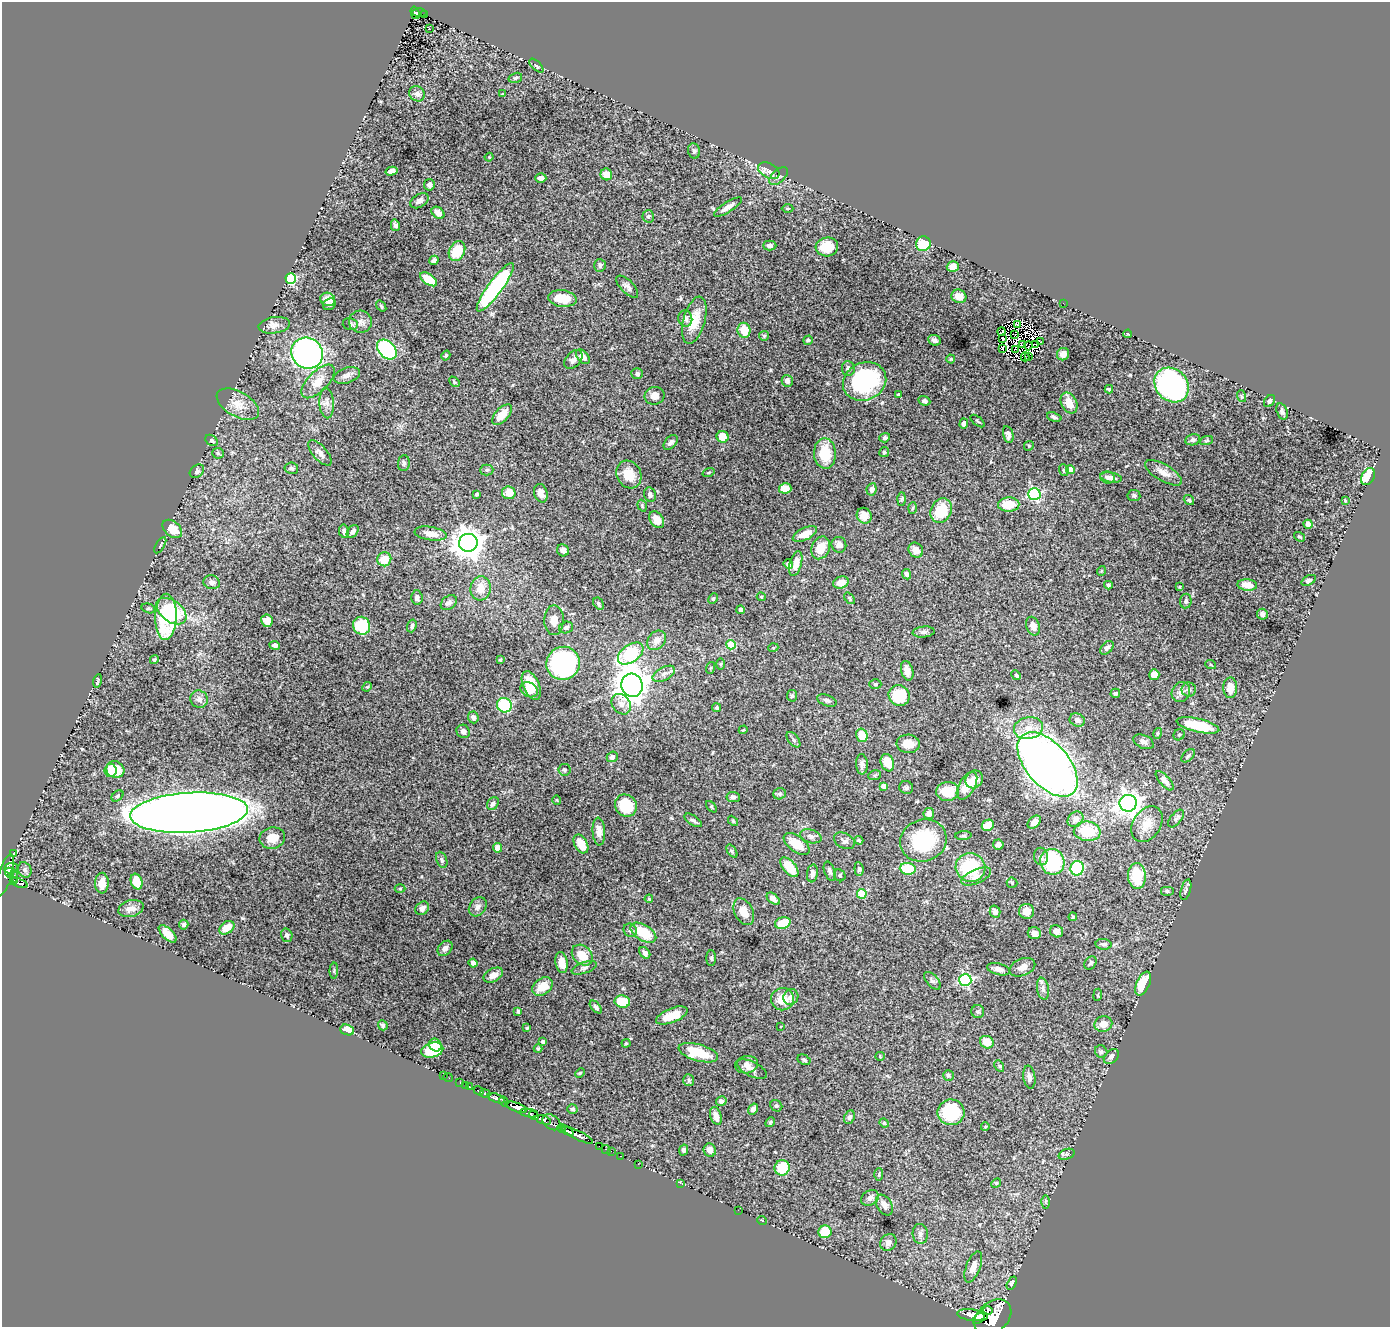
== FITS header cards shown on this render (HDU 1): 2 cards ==
NAXIS1  =                 1388
NAXIS2  =                 1325

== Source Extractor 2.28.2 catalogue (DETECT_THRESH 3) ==
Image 1388 x 1325 px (HDU 1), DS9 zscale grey, 1 PNG px = 1 image px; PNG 1392 x 1329 px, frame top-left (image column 1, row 1325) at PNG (2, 2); each listed source drawn as its Kron ellipse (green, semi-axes under 4 px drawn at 4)
Background 2.51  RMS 0.03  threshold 0.0889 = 3 sigma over >= 5 px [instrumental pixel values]
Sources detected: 417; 4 with non-positive FLUX_AUTO (blend fragments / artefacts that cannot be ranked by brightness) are neither listed nor drawn; the other 413 listed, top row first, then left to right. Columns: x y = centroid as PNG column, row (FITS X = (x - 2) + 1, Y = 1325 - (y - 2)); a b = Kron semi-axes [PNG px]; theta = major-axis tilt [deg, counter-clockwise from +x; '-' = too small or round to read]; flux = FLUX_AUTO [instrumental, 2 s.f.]
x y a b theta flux
415 13 6 3 -75 320
419 13 7 4 -2 190
424 15 3 3 - 44
429 29 3 2 - 4.8
536 66 9 3 -44 3
515 78 7 5 17 3.8
417 94 8 7 - 7.7
502 94 4 3 - 2
694 151 8 6 -75 4.2
489 157 4 4 - 1.9
391 171 6 4 14 8.3
769 171 11 7 -28 9.7
606 174 6 5 - 20
778 176 11 6 43 6.9
541 178 5 5 - 7.4
429 185 6 5 - 6.6
420 201 10 6 32 7.8
728 207 16 5 33 14
788 208 6 3 1 1.8
438 213 7 5 -39 14
648 216 6 5 - 4.3
395 225 6 4 -74 5.2
923 244 7 7 - 81
770 246 6 5 - 6.6
827 247 11 9 5 41
457 251 10 7 64 62
434 260 5 4 - 5.6
600 265 6 6 - 5.1
953 267 6 5 - 16
291 279 5 5 - 180
429 279 10 5 -35 48
495 287 29 7 54 290
627 287 14 6 -45 8.6
959 296 7 6 - 18
562 298 14 8 -6 47
328 299 7 6 - 14
1063 303 2 2 - 31
329 304 7 5 32 3.4
381 306 6 3 -53 2.2
685 319 8 7 - 8.2
694 320 24 11 74 39
360 322 11 11 - 12
350 324 8 6 -14 4.5
274 325 16 8 8 13
1018 325 3 2 - 2.7
744 330 7 6 - 36
1001 331 4 2 - 2.7
1128 334 4 2 - 1.4
1014 335 3 2 - 0.81
764 336 5 5 - 2.6
1002 338 2 2 - 2.6
808 340 5 4 - 3.5
934 340 6 5 - 8.5
1040 342 3 2 - 6.2
1022 344 2 2 - 0.23
1035 344 3 2 - 0.65
1028 346 4 2 - 2.7
1002 348 3 2 - 2.5
387 349 11 8 -45 240
1015 349 2 2 - 1.3
307 353 16 15 - 590
1063 354 6 6 - 11
446 355 5 4 - 2.8
1029 356 3 2 - 1.3
583 357 8 5 -49 13
1025 357 4 2 - 2.8
573 359 11 7 47 8.8
951 359 4 4 - 1.9
848 368 7 6 - 8.5
637 374 6 5 - 5.5
347 375 13 7 17 11
318 381 21 10 45 28
787 381 6 5 - 7.8
865 381 22 18 26 240
454 382 6 3 -47 2.8
1172 385 19 15 -46 480
1109 389 4 3 - 3.1
898 394 3 3 - 2.1
655 396 10 9 - 17
1241 396 6 4 -72 2.7
924 401 6 4 -20 4.7
1270 401 7 5 52 4.8
327 403 15 7 -87 12
1069 403 11 7 -63 26
238 404 23 12 -29 28
1282 411 8 5 -73 5.6
502 415 13 6 47 29
1054 417 7 4 -17 4
977 421 8 2 -40 2
964 424 5 4 - 6.2
1008 435 9 5 -78 7.5
723 437 6 6 - 29
885 438 5 4 - 4.9
212 440 7 5 -37 3.7
1193 440 7 5 13 6.1
1206 441 7 4 19 3.1
671 442 8 5 48 6.1
1029 446 5 4 - 2.5
884 452 5 5 - 3
218 453 6 5 - 2.4
320 453 16 7 -49 11
825 453 15 11 -87 57
404 463 8 6 84 4.4
291 468 7 5 -9 4.6
487 470 6 5 - 3.8
1064 470 6 4 -69 3.1
1071 470 4 4 - 32
197 471 8 6 38 4.9
708 473 6 3 19 2.1
1164 473 21 8 -30 18
629 474 14 12 -62 33
1368 476 9 6 61 58
1107 477 7 6 - 6.4
1111 478 11 5 -10 9.3
785 488 6 5 - 23
872 489 6 5 - 7.1
509 493 7 6 - 25
541 493 9 6 -73 11
477 494 4 3 - 2.9
1034 494 6 6 - 300
650 495 7 5 -70 6.7
1134 495 6 5 - 4.2
901 499 7 4 88 3.2
1189 500 5 4 - 3.4
1345 500 3 3 - 1.6
1009 504 10 7 3 39
642 506 6 4 -72 2.5
913 508 6 4 87 2.5
941 511 13 10 64 61
864 516 8 7 - 17
657 520 9 6 -55 24
1308 524 4 4 - 18
172 529 11 7 -40 35
344 531 7 5 -77 6.4
353 532 7 5 48 7.2
430 534 16 6 -9 21
805 534 13 6 25 25
1299 537 6 3 -34 2.7
468 543 9 9 - 2900
160 545 9 2 59 2
839 545 8 7 - 11
821 548 12 9 65 32
563 550 6 5 - 10
916 550 8 7 - 15
384 559 7 7 - 36
796 563 13 6 75 19
788 564 5 4 - 6.3
1101 571 5 3 - 1.9
907 574 5 4 - 5.7
1309 580 8 4 28 3.8
212 582 8 7 - 8.5
841 583 8 6 20 16
1108 585 4 4 - 3.4
1247 585 10 5 -5 23
1180 587 3 2 - 2.1
481 588 12 10 85 26
417 597 7 5 -86 7
761 597 4 4 - 2.1
850 598 6 3 -51 2.6
713 599 5 4 - 2.7
1186 601 7 5 82 4.7
449 603 9 6 39 7.8
599 604 7 4 -59 3.8
148 608 7 4 -15 2.9
741 610 4 4 - 5.6
171 611 17 10 -36 130
1262 614 5 5 - 7.8
166 617 23 10 88 140
554 620 15 10 89 17
267 621 6 5 - 20
361 626 9 8 - 100
412 626 6 4 71 4
1033 626 10 6 -68 16
566 627 7 6 - 5.4
924 632 11 5 6 5.8
657 640 11 8 50 16
275 645 5 3 - 4.5
731 645 5 4 - 62
773 648 5 3 - 1.8
1107 648 8 5 45 6.5
631 654 14 8 35 130
500 659 4 3 - 2.6
154 660 5 4 - 3
563 663 17 16 - 300
721 664 6 4 89 2.3
1211 665 5 3 - 2.2
710 668 6 4 70 2.1
907 671 10 6 -75 15
664 674 12 6 28 9.7
1016 675 5 4 - 2.7
1154 675 5 5 - 25
98 681 7 2 77 2.8
875 684 6 5 - 3.7
531 685 15 8 -66 43
632 685 12 10 -76 3300
367 687 5 4 - 2
1230 688 10 7 90 24
529 690 9 7 -30 23
1189 690 7 7 - 7.1
1181 692 10 9 - 12
1115 693 5 5 - 3.5
792 696 6 5 - 3.5
899 696 11 10 - 82
199 699 9 8 - 10
827 700 10 5 -20 5.4
621 704 11 9 -53 12
504 705 7 7 - 110
717 708 4 4 - 2.9
473 717 6 5 - 8.4
1077 720 8 6 -29 7.6
1198 725 22 7 -13 78
1028 728 14 11 10 24
743 730 4 3 - 1.7
463 731 7 6 - 8.6
1158 733 5 4 - 2.3
862 735 7 5 -76 37
1179 735 6 5 - 3.5
793 740 9 5 -51 3.9
1144 742 11 6 -25 8
908 744 11 9 -6 20
1188 756 8 5 43 4.1
612 757 5 5 - 7.8
887 763 9 6 -70 34
862 764 10 6 -88 7.9
1048 764 38 21 -49 1700
110 770 6 6 - 17
115 770 9 8 - 49
564 770 6 6 - 4.1
875 775 6 5 - 3.2
974 779 9 8 - 19
1165 781 12 5 -48 9
883 786 4 4 - 15
967 786 15 8 59 35
906 788 7 6 - 4.5
948 791 11 9 8 48
780 794 6 5 - 3.6
118 796 7 4 42 3.4
733 797 6 5 - 6
557 800 5 3 - 1.4
493 803 7 5 52 6.4
1128 803 8 8 - 1600
626 805 11 10 - 68
711 807 7 4 -46 2.3
189 813 59 20 4 5100
929 814 5 5 - 12
1076 819 9 7 44 11
1176 819 10 5 51 7.4
693 820 10 4 -33 4.6
733 821 6 3 -46 2.2
1034 822 8 5 44 12
1147 824 19 13 57 31
988 825 6 5 - 22
599 831 14 6 -86 13
1087 831 13 9 -7 60
811 836 11 6 -16 8
963 836 8 3 4 3.2
272 838 13 10 12 23
859 840 4 3 - 2.2
923 840 23 21 20 140
844 841 11 7 -28 7.6
581 844 10 6 -61 31
797 844 15 7 -37 30
998 845 5 5 - 9.6
498 848 5 4 - 19
732 851 7 4 -54 2.9
14 854 4 2 - 1.4
1041 856 9 7 -79 7.9
442 860 8 5 -69 3.9
1052 862 13 12 - 140
789 867 12 6 -50 40
970 867 15 14 - 120
11 868 7 5 4 560
1077 868 7 6 - 170
859 869 7 4 -85 4
908 869 8 6 -6 76
25 870 8 6 -62 5.5
830 871 10 5 -71 6.1
10 873 5 3 - 360
812 873 9 5 83 9.3
5 875 21 6 73 1200
840 875 6 5 - 3.3
14 876 6 3 -84 290
976 876 16 7 24 14
1137 876 13 9 -87 77
13 881 3 3 - 380
137 882 8 5 -71 30
19 883 9 3 -21 580
102 883 10 6 87 21
1012 883 5 5 - 2.4
400 888 5 3 - 2.1
1186 890 10 5 75 4.9
1167 891 7 5 0 3.6
862 894 5 4 - 70
649 899 4 3 - 1.7
773 899 8 4 -41 9.2
478 907 10 8 52 9
422 908 7 6 - 9.3
131 909 13 8 16 14
1026 911 7 7 - 22
744 912 14 9 -64 22
995 912 6 5 - 7.9
1073 917 4 3 - 2.5
783 923 8 5 17 38
184 925 5 4 - 3.4
227 928 8 6 37 28
630 930 7 6 - 5.2
1057 931 7 6 - 8.1
643 933 14 8 -31 59
1034 933 6 6 - 7.5
168 934 11 5 -45 23
287 935 7 5 -73 5.1
1103 944 8 5 -10 5.5
445 948 8 6 47 9.2
645 953 6 5 - 7.8
582 955 11 9 -44 36
711 958 8 5 90 3.9
561 962 10 6 -79 17
473 963 4 4 - 6.9
1090 963 7 5 55 4.9
1022 967 13 8 23 12
584 968 13 5 19 5.5
999 969 11 6 -15 9.6
334 971 8 3 86 2.4
493 975 10 6 28 15
965 980 6 6 - 270
932 981 11 5 -48 5.3
1143 984 13 6 65 63
542 987 11 8 35 30
1043 989 11 6 -80 7.9
1098 995 6 3 82 1.9
791 997 8 7 - 11
782 999 11 11 - 31
622 1001 8 6 -9 48
596 1007 8 4 -48 4.9
518 1011 4 3 - 2.9
978 1011 6 6 - 3.8
672 1015 17 7 22 41
1103 1024 9 7 14 18
383 1025 5 4 - 4.1
781 1026 3 2 - 1.2
527 1028 4 3 - 1.8
347 1030 7 5 -22 22
543 1041 4 3 - 3.6
987 1042 7 6 - 24
626 1043 4 4 - 2
435 1045 7 6 - 21
538 1049 4 4 - 1.9
432 1050 11 7 14 58
1101 1052 6 6 - 4
698 1053 20 8 -15 69
880 1056 4 4 - 2
1111 1057 9 6 46 6.9
804 1060 7 4 -28 3.7
747 1065 11 8 12 11
999 1066 6 4 -60 2.5
752 1069 16 7 -27 13
580 1073 5 3 - 1.9
443 1075 2 2 - 14
948 1075 5 5 - 3.7
1029 1077 11 6 -81 10
448 1078 5 2 - 48
689 1080 6 5 - 3.6
460 1082 3 2 - 52
465 1085 2 2 - 6.7
469 1087 3 3 - 150
479 1091 5 3 - 290
485 1094 5 3 - 630
496 1098 9 3 -20 2600
504 1101 5 4 - 1800
721 1101 5 4 - 7.6
776 1106 6 5 - 3.3
516 1107 11 4 -20 5100
572 1109 5 4 - 4.7
753 1109 6 4 57 8.5
951 1112 13 13 - 110
529 1113 9 4 -8 970
534 1116 5 3 - 660
716 1116 9 5 -71 15
849 1117 7 5 66 4.7
543 1120 8 3 -19 1600
552 1122 10 7 -35 830
770 1122 5 4 - 2.6
884 1123 5 4 - 2.1
985 1127 4 3 - 1.6
562 1129 4 3 - 740
567 1131 7 3 -28 2000
578 1135 17 4 -27 3500
599 1146 2 2 - 44
606 1149 5 2 - 47
684 1150 5 4 - 4.4
710 1150 7 6 - 11
611 1151 2 2 - 21
1066 1154 8 5 19 4.2
621 1156 3 2 - 74
638 1164 2 2 - 23
782 1168 7 7 - 59
879 1174 6 3 89 2.2
680 1183 2 2 - 120
996 1183 5 4 - 2.4
870 1198 9 7 30 9.9
1045 1202 6 4 90 2.4
884 1205 11 7 -58 11
738 1210 2 2 - 19
762 1220 5 3 - 1.4
825 1232 6 6 - 42
920 1234 10 7 -84 7.7
888 1242 9 7 49 9.9
973 1267 16 7 69 19
1012 1283 7 4 63 3.4
988 1310 5 3 - 810
972 1315 15 5 -8 6700
993 1317 21 15 42 15000
979 1319 7 4 44 2700
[4 non-positive-flux detections neither listed nor drawn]